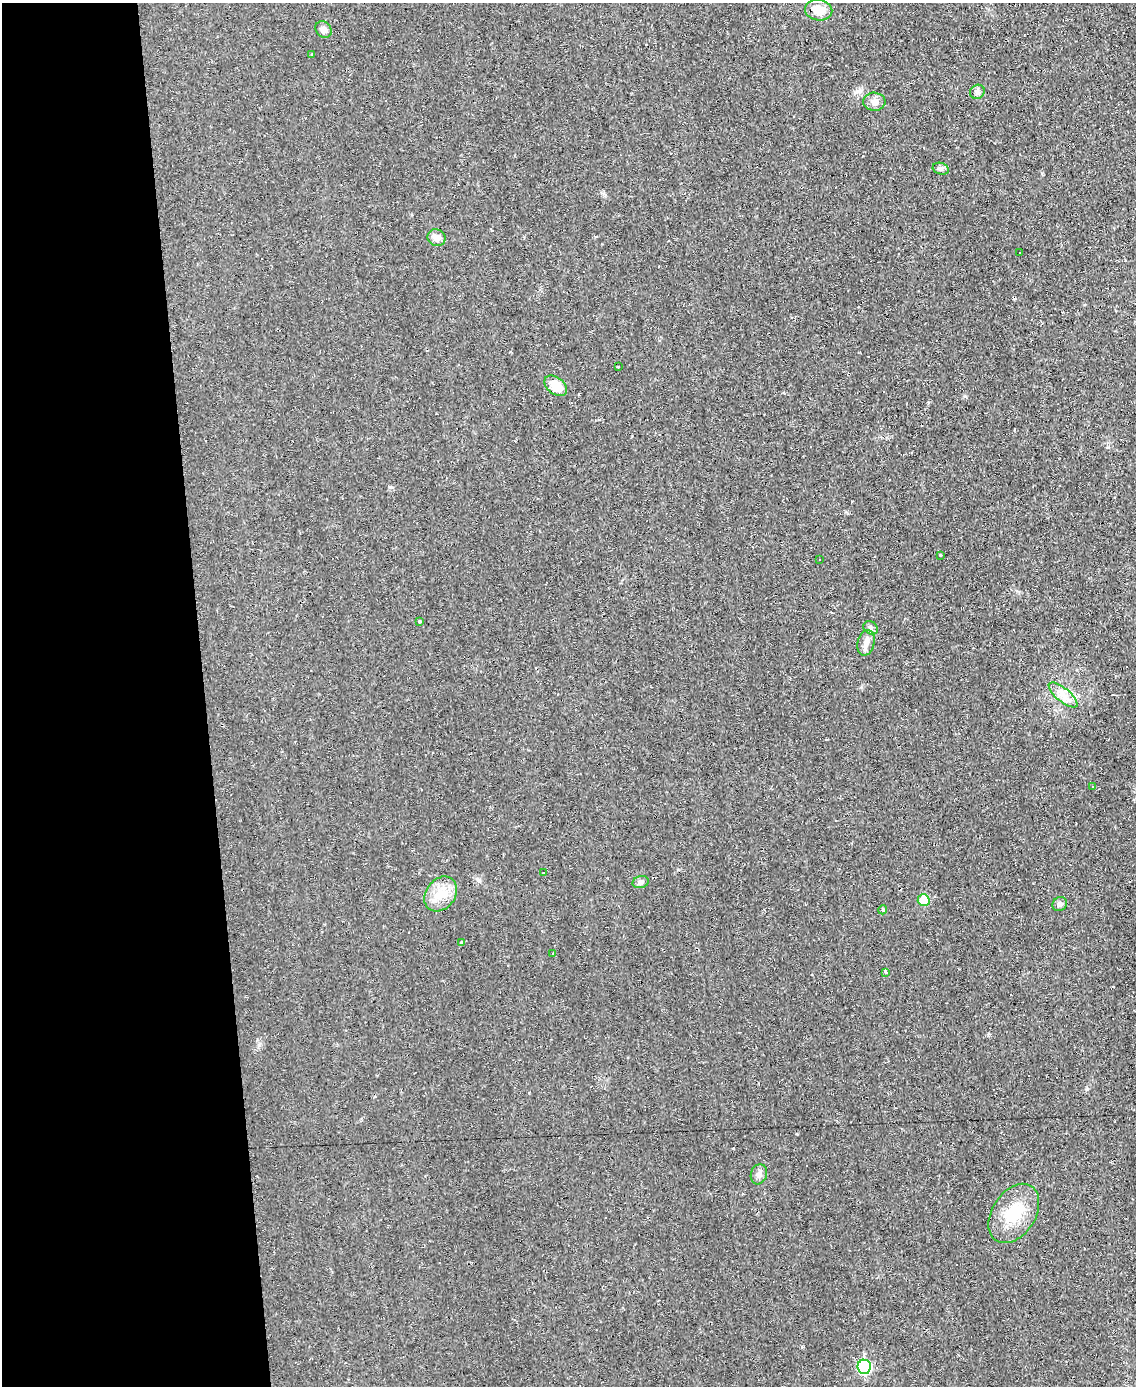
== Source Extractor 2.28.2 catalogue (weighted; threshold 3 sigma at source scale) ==
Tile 5 of 4 x 3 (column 1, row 2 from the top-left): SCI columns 1-1134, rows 1513-2896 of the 4535 x 4512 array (HDU 1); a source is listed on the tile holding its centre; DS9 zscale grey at full resolution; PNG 1138 x 1388 px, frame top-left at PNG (2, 3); each listed source drawn as its Kron ellipse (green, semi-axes under 4 px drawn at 4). Shown black and unused: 18% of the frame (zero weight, under 2 of 3 exposures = <1% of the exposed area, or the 3 px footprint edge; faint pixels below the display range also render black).
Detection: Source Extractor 2.28.2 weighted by HDU 2 'WHT'; one run over the whole footprint, this tile lists its part. Background 0.0242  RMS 0.0048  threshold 0.0214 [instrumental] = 3 sigma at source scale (4.5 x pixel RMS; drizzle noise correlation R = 1.50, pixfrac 1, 0.05/0.05 arcsec/px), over >= 5 px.
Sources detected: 44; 14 cosmic-ray / hot-pixel residue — neither listed nor drawn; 1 inside a brighter listed object's ellipse — not listed separately; the other 29 listed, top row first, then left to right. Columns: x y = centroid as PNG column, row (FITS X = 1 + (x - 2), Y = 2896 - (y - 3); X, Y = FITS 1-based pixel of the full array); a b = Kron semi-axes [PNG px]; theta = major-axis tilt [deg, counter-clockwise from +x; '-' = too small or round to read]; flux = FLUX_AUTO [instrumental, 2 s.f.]
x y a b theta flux
819 10 14 10 -10 6.5
323 29 9 7 -47 2.3
312 55 3 3 - 1.1
977 92 7 7 - 1.4
874 102 11 9 -2 3.1
941 169 8 5 -17 1.2
437 238 9 8 - 2.9
1020 252 3 3 - 8.7
618 367 2 2 - 0.39
556 386 13 8 -38 7.8
940 555 3 2 - 0.55
819 560 3 2 - 0.66
420 621 4 3 - 0.45
871 628 7 6 - 1.1
866 643 13 8 76 2.9
1063 695 18 6 -39 4.2
1093 786 3 3 - 1.5
543 872 3 2 - 0.38
641 882 8 6 17 1.2
441 894 19 14 52 8.9
924 900 6 6 - 11
1060 904 8 6 38 1.4
883 910 4 4 - 0.68
461 943 3 3 - 0.79
552 954 3 3 - 0.58
885 972 4 3 - 1.6
759 1174 10 8 72 2
1014 1213 32 21 57 17
864 1367 7 6 - 45
Unlisted compact peaks at least as high as the median listed source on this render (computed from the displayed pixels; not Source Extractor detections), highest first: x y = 1087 1089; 965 396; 390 487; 988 1035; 259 1045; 1014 299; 797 1134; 802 1347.